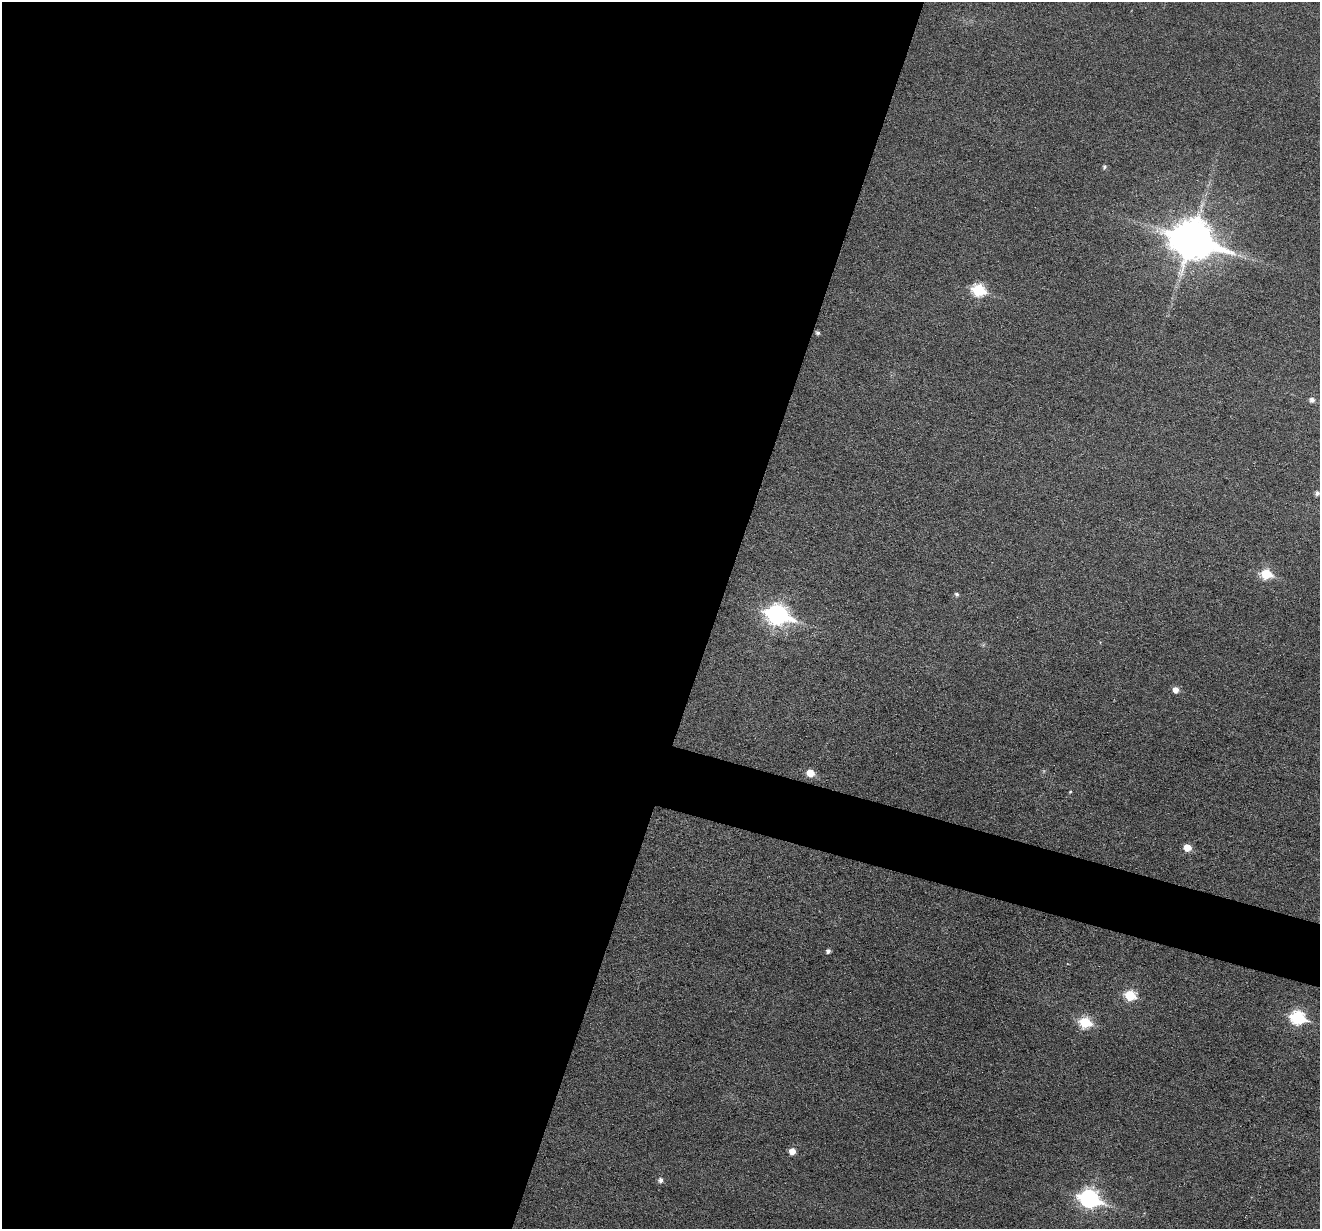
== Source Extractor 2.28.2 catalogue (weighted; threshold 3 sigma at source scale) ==
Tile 5 of 4 x 4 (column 1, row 2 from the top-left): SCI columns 3-1320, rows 2708-3934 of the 5274 x 5287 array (HDU 1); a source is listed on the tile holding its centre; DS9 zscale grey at full resolution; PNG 1322 x 1231 px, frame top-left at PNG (2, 2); no overlay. Shown black and unused: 57% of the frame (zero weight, under 3 of 6 exposures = <1% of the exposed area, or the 3 px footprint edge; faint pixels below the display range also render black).
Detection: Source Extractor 2.28.2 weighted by HDU 2 'WHT'; one run over the whole footprint, this tile lists its part. Background 0.043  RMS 0.0054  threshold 0.0221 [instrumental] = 3 sigma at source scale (4.09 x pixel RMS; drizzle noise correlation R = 1.36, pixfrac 0.8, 0.05/0.05 arcsec/px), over >= 5 px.
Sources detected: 20; all 20 listed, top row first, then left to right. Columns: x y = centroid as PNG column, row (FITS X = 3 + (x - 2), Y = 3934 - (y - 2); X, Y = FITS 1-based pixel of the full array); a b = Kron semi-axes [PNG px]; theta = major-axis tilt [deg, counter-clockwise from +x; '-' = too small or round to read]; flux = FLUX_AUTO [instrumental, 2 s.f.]
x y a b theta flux
1104 167 6 5 - 1
1192 239 16 12 -17 1400
978 290 7 6 - 41
818 333 4 4 - 1.1
1312 400 5 5 - 2
1317 493 5 5 - 1.7
1266 574 6 6 - 25
957 594 5 5 - 1.1
777 614 10 8 -17 220
1176 690 6 5 - 3.8
810 773 6 5 - 9
1070 792 4 3 - 0.46
1187 848 6 5 - 6.9
828 951 4 4 - 1.5
1130 995 6 6 - 27
1298 1017 8 7 - 60
1085 1022 7 6 - 29
792 1151 5 5 - 4.8
661 1180 6 6 - 1.6
1089 1199 9 8 - 170